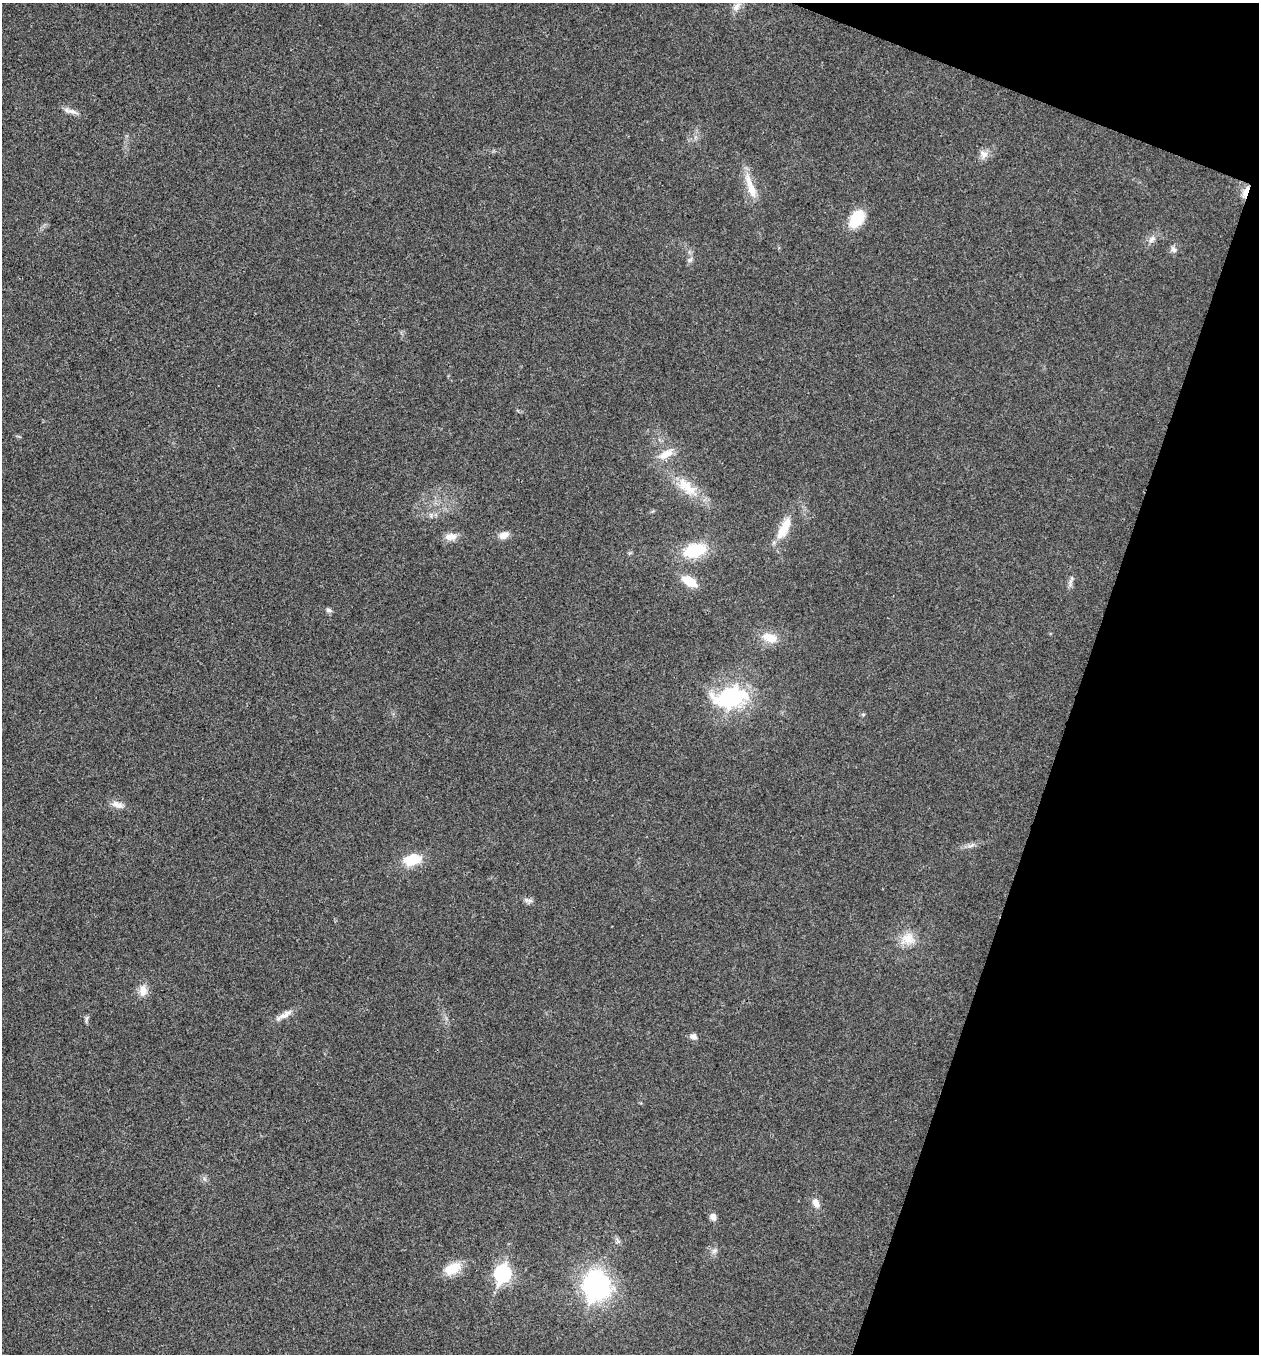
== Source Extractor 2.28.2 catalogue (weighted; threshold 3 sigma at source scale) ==
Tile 8 of 4 x 4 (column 4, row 2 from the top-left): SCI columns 4039-5295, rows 2707-4058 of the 5430 x 5417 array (HDU 1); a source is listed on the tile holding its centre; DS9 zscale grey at full resolution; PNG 1261 x 1356 px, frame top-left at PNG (2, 3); no overlay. Shown black and unused: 17% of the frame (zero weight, under 3 of 4 exposures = <1% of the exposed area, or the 3 px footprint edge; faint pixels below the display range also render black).
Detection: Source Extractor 2.28.2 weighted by HDU 2 'WHT'; one run over the whole footprint, this tile lists its part. Background 0.0205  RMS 0.0057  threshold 0.0256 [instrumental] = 3 sigma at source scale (4.5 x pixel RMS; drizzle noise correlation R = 1.50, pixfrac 1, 0.05/0.05 arcsec/px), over >= 5 px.
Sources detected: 35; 1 inside a brighter object's white glare — not listed; the other 34 listed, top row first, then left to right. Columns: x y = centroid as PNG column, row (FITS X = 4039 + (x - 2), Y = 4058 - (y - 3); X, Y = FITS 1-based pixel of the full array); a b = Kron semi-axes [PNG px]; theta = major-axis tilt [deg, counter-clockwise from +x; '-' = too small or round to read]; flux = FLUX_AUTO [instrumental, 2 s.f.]
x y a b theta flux
736 7 13 7 62 3.3
72 111 17 6 -16 3.3
984 154 13 10 -60 3.6
751 187 38 9 -71 11
1245 192 18 6 68 3.9
857 219 18 12 56 18
1152 239 10 7 46 2.5
1173 250 9 7 -44 1.9
690 260 8 5 39 1.5
666 454 19 9 29 7.8
687 487 32 15 -38 15
784 528 32 11 61 12
504 535 12 8 20 4.2
450 537 16 9 5 4.9
694 550 24 14 15 24
689 581 15 8 -32 12
329 610 8 6 -17 1.6
770 638 20 11 -20 8.8
732 697 15 9 13 100
863 714 6 4 -19 0.66
117 805 18 8 -18 4
971 846 10 3 21 1.4
412 859 15 10 14 17
526 900 8 6 -39 1.8
908 938 17 15 -27 8.6
143 991 16 11 85 5.1
283 1016 17 7 15 4
693 1037 9 7 -17 2.5
816 1203 13 8 -64 4
713 1217 9 7 -55 2.9
714 1251 8 5 45 1.5
455 1269 23 13 64 8.8
502 1273 9 7 70 120
596 1286 13 11 83 190
Overlapping masked pixels (flux is a lower limit): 1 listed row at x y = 1245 192